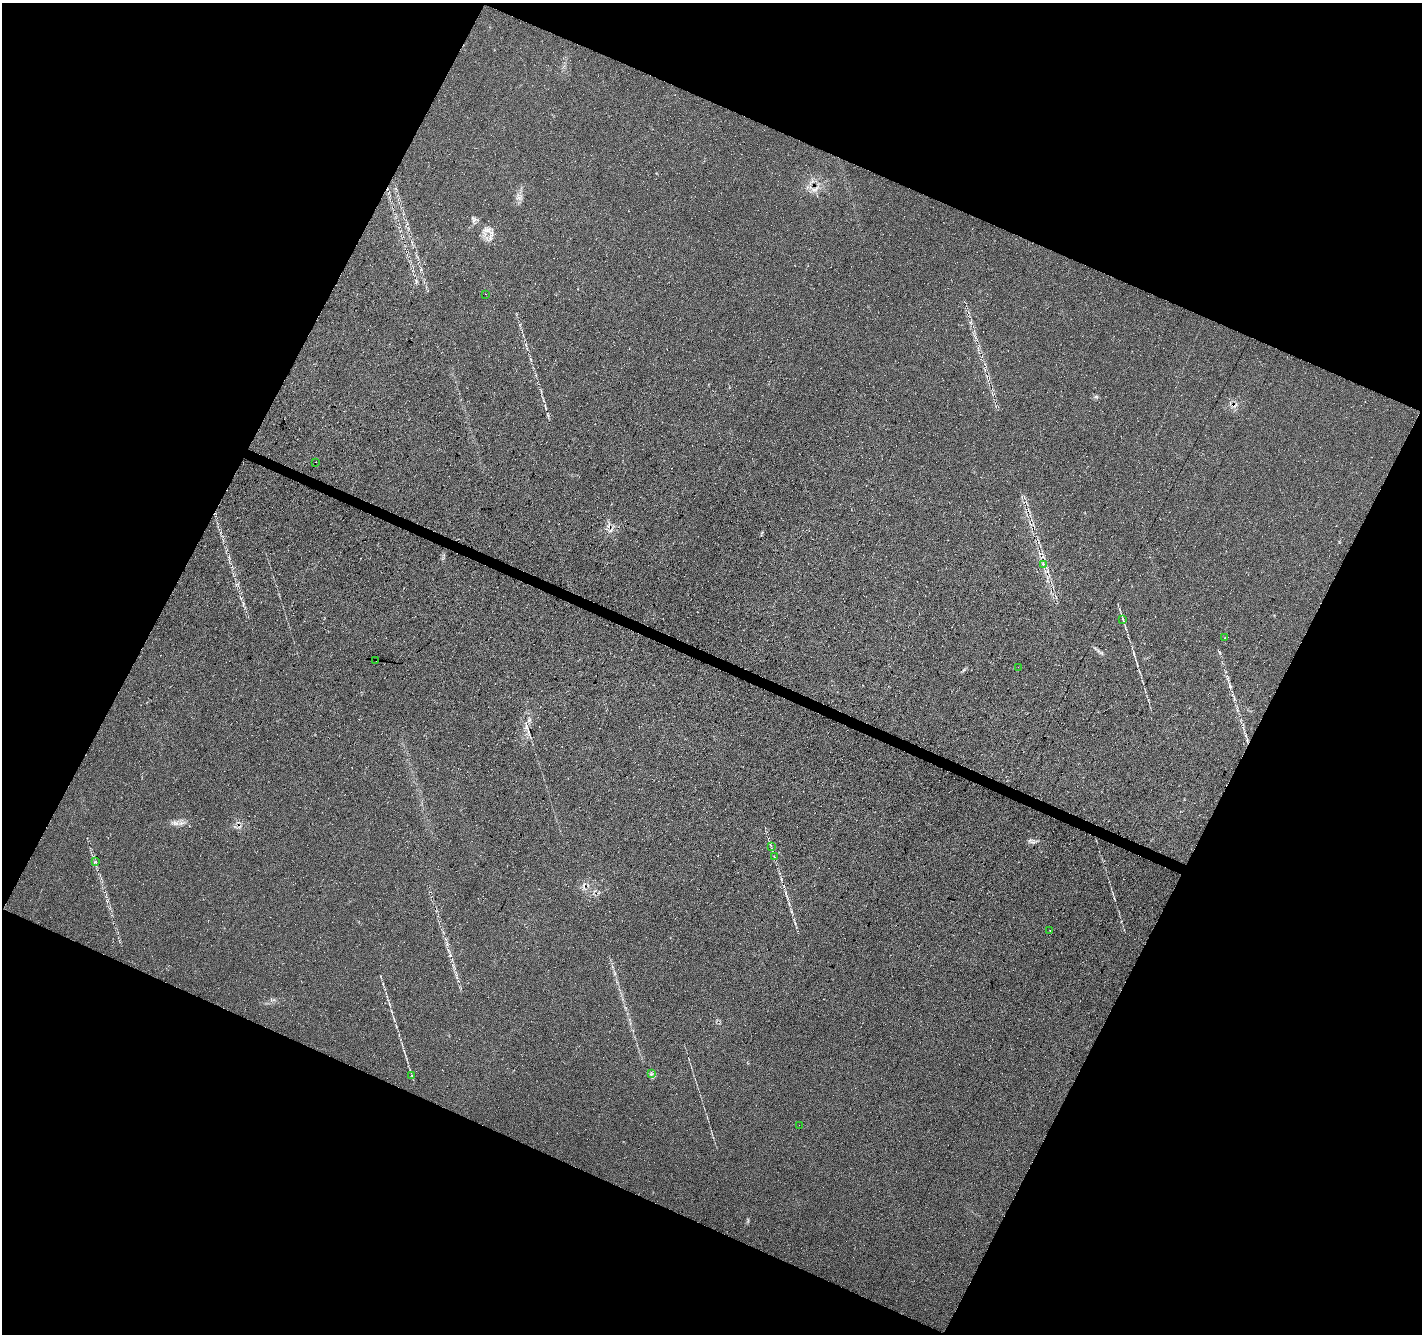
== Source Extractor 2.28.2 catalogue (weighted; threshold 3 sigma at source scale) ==
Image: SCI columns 1-5680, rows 204-5530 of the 5688 x 5799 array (HDU 1 of 3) = the unmasked area's bounding box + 8 px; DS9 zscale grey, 4 x 4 block average (1 PNG px = mean of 4 x 4 image px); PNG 1424 x 1336 px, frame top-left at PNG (2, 3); each listed source drawn as its Kron ellipse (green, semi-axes under 4 px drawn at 4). Shown black and unused: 45% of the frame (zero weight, under 3 of 4 exposures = <1% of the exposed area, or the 3 px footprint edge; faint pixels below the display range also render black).
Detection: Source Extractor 2.28.2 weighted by HDU 2 'WHT'. Background 0.0209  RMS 0.012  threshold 0.0555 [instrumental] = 3 sigma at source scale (4.5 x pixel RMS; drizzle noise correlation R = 1.50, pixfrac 1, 0.0396/0.0396 arcsec/px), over >= 5 px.
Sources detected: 20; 6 cosmic-ray / hot-pixel residue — neither listed nor drawn; the other 14 listed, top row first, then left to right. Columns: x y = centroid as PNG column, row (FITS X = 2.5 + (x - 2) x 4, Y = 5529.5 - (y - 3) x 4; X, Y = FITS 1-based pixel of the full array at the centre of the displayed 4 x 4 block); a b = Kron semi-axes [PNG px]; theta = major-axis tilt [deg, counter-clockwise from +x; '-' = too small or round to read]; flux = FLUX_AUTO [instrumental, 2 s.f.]
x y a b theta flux
485 294 2 2 - 2.4
315 462 2 2 - 15
1043 564 2 2 - 2.1
1123 620 2 2 - 1.7
1225 638 2 2 - 1.7
376 661 2 2 - 2.4
1018 667 2 2 - 1.2
771 846 2 2 - 2.3
774 856 2 2 - 1.7
95 862 2 2 - 2
1050 930 2 2 - 1.8
651 1074 2 2 - 2.9
411 1075 2 2 - 3.4
799 1125 2 2 - 1.8
Overlapping masked pixels (flux is a lower limit): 1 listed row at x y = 315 462
Diffuse or blended objects may show on this block-average render without a row.